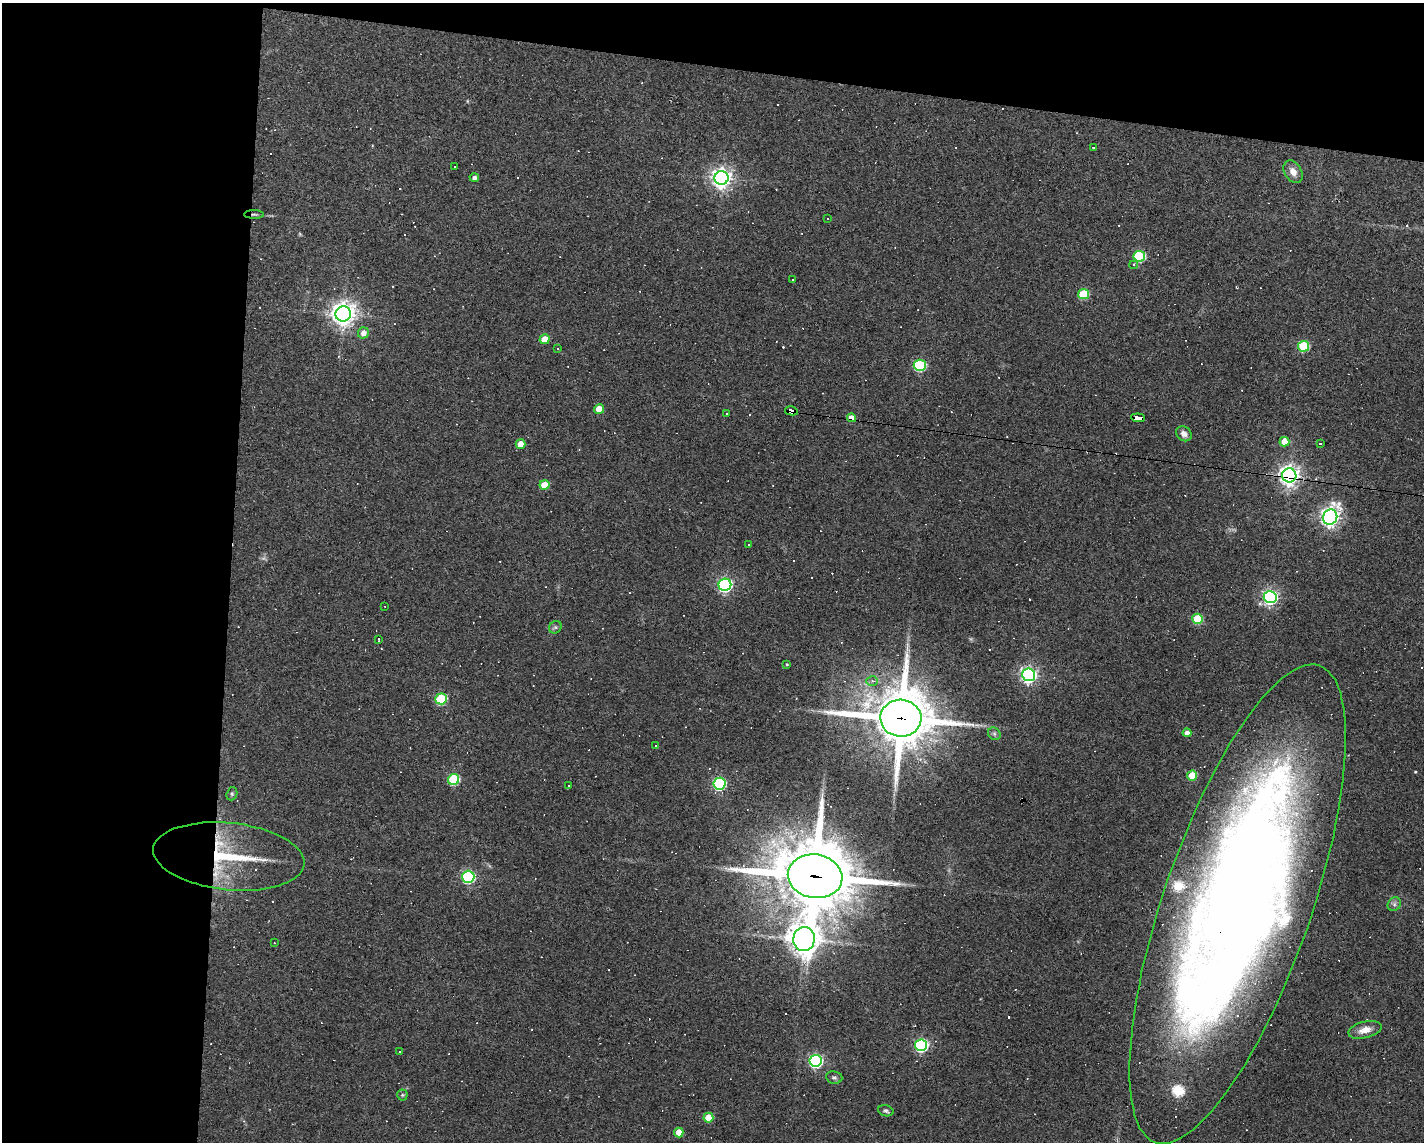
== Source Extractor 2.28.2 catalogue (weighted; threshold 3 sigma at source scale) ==
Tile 1 of 3 x 4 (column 1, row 1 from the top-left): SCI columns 104-1525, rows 3422-4561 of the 4583 x 4561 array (HDU 1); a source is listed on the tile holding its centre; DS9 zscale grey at full resolution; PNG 1426 x 1144 px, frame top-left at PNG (2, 3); each listed source drawn as its Kron ellipse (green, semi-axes under 4 px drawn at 4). Shown black and unused: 22% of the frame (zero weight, under 3 of 4 exposures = <1% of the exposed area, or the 3 px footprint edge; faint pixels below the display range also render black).
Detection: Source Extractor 2.28.2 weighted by HDU 2 'WHT'; one run over the whole footprint, this tile lists its part. Background 0.0808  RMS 0.0057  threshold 0.0257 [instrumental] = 3 sigma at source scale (4.5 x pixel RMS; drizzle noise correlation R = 1.50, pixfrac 1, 0.05/0.05 arcsec/px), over >= 5 px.
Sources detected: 125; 58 cosmic-ray / hot-pixel residue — neither listed nor drawn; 2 inside a brighter listed object's ellipse — not listed separately; the other 65 listed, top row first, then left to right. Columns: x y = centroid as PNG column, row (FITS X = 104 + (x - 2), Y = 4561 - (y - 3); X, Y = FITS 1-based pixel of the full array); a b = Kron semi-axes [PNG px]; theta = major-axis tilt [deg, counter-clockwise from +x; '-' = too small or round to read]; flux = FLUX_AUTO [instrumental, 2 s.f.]
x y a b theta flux
1093 148 3 3 - 0.88
454 166 3 3 - 43
1293 172 12 8 -60 4.8
474 177 4 4 - 1.8
722 178 7 7 - 340
254 214 10 3 0 1.2
827 218 3 3 - 1.1
1139 256 6 5 - 53
1134 265 4 4 - 0.97
792 279 3 3 - 1.4
1084 294 5 5 - 30
343 314 8 7 - 530
363 333 6 5 - 3.6
545 339 5 5 - 12
1304 346 5 5 - 38
558 349 3 3 - 1.2
920 365 6 5 - 58
599 409 5 5 - 9.6
791 411 6 4 -12 140
726 413 2 2 - 0.39
851 418 4 4 - 5.9
1138 418 7 4 -5 74
1184 434 8 7 - 3
1284 442 5 4 - 9.3
1320 443 3 3 - 1
521 444 5 4 - 6.5
1289 475 7 7 - 330
544 485 5 5 - 11
1330 517 8 7 - 280
748 545 3 2 - 0.44
725 585 6 6 - 130
1270 597 6 6 - 150
385 606 2 2 - 0.41
1197 619 5 5 - 29
555 627 7 5 43 1.2
379 639 3 2 - 0.73
787 664 4 3 - 0.64
1029 675 6 6 - 190
872 681 6 5 - 1.6
441 699 6 5 - 42
901 718 20 18 -4 3600
1187 733 4 4 - 3.5
994 734 7 5 -46 1.2
655 746 2 2 - 0.43
1192 776 5 5 - 17
454 779 6 5 - 44
719 784 6 6 - 83
569 785 3 2 - 0.65
232 794 7 5 71 1.1
229 856 76 33 -6 59
815 876 27 22 -9 4800
468 877 6 6 - 81
1237 904 252 74 71 1300
1394 904 7 6 - 1.6
804 939 12 11 - 820
274 943 3 2 - 0.43
1365 1030 17 8 14 5.5
921 1045 6 6 - 92
399 1052 3 2 - 0.75
816 1061 6 6 - 100
834 1077 8 6 -9 1.4
402 1095 5 5 - 0.92
886 1111 8 5 -17 1.3
708 1118 5 5 - 14
679 1133 5 4 - 8
Overlapping masked pixels (flux is a lower limit): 9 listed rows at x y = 254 214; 791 411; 851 418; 1138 418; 1289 475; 901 718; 229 856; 815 876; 1237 904
Isophote crosses this tile's border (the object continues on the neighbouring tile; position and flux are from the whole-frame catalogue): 1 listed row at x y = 1237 904